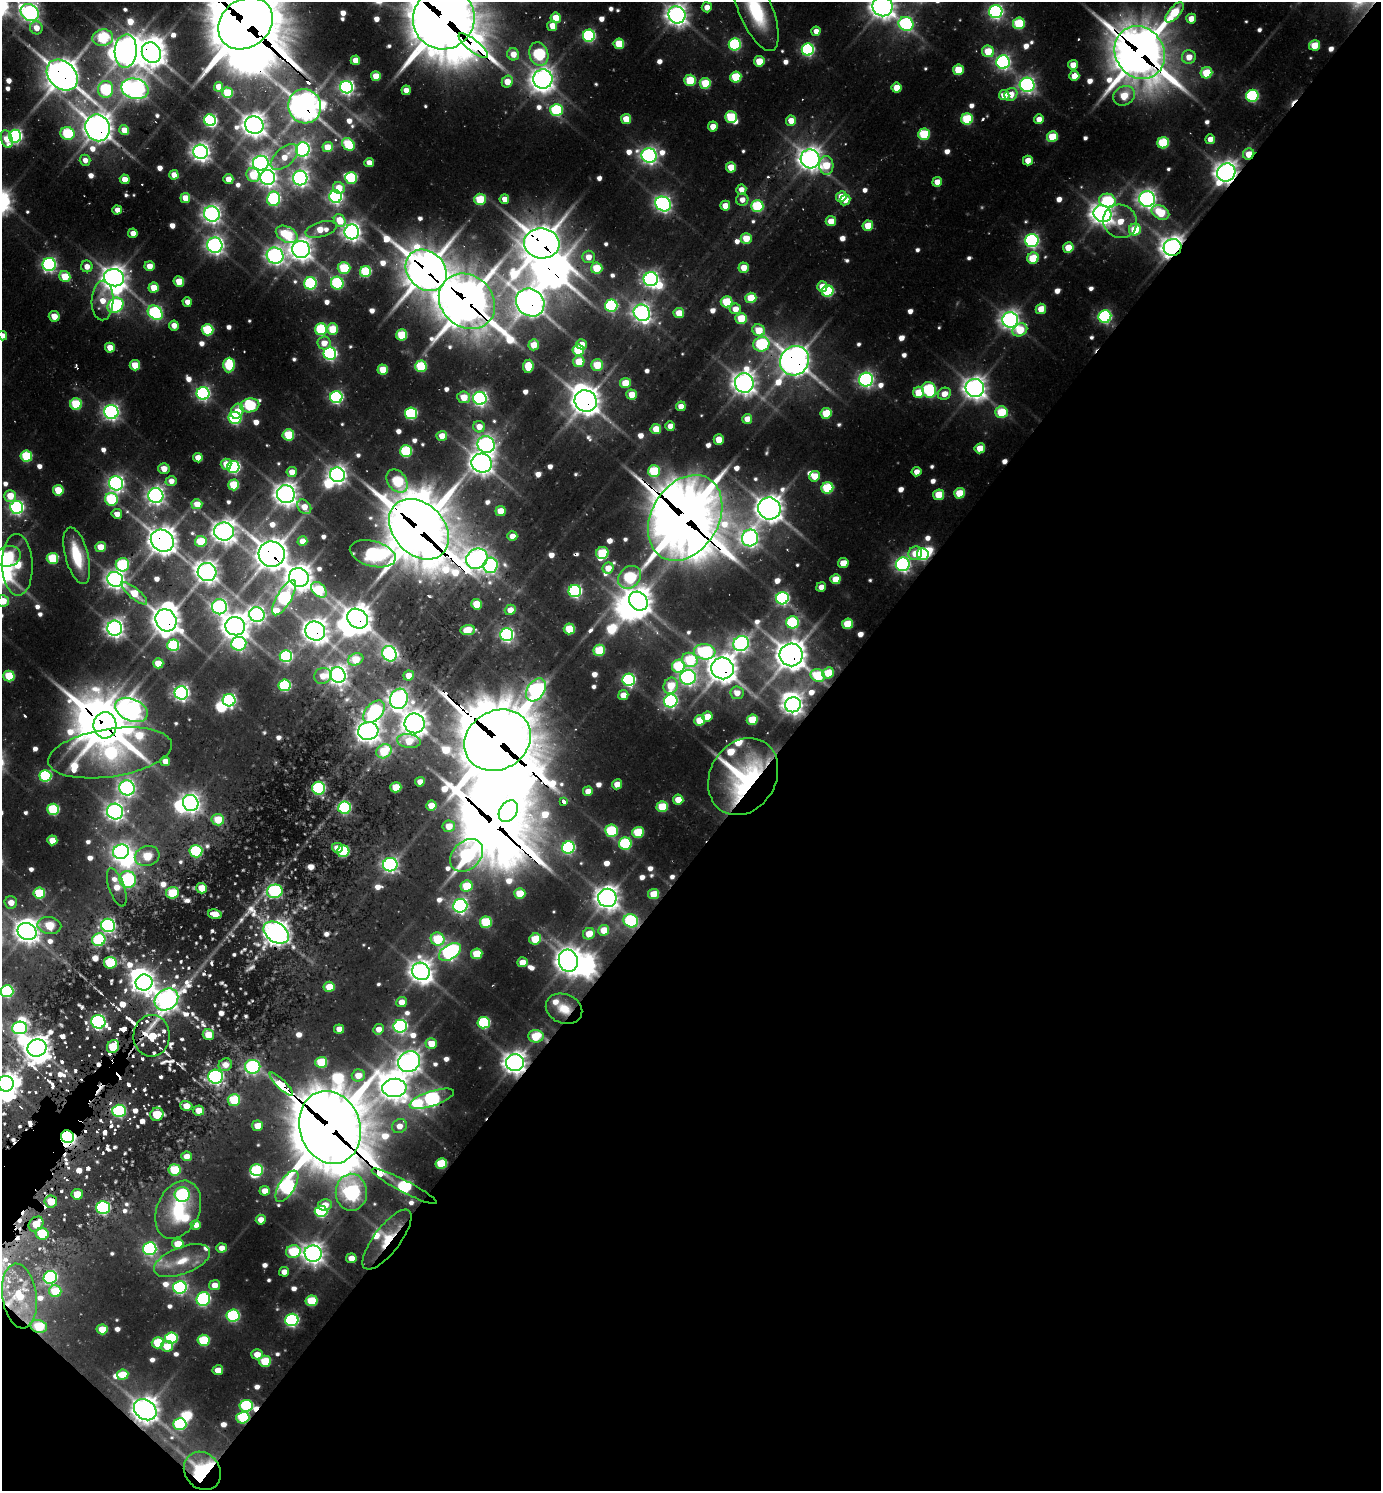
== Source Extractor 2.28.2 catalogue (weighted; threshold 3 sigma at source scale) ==
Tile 15 of 4 x 4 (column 3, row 4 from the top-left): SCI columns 3060-4438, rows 70-1558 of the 6039 x 6026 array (HDU 1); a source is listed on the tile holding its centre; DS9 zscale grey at full resolution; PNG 1383 x 1493 px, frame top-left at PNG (2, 2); each listed source drawn as its Kron ellipse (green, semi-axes under 4 px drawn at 4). Shown black and unused: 45% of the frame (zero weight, under 2 of 3 exposures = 4% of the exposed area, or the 3 px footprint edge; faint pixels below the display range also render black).
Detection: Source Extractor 2.28.2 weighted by HDU 2 'WHT'; one run over the whole footprint, this tile lists its part. Background 0.1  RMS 0.011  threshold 0.0502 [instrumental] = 3 sigma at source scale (4.5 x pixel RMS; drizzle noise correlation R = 1.50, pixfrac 1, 0.05/0.05 arcsec/px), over >= 5 px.
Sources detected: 954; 49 too faint to see at this stretch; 45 inside a brighter object's white glare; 25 cosmic-ray / hot-pixel residue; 5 long thin detections or spike segments (spike, bleed or trail) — neither listed nor drawn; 20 inside a brighter listed object's ellipse — not listed separately; of the other 810, all 500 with FLUX_AUTO >= 15.4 (the completeness limit of this list) listed and drawn (310 fainter detections not listed), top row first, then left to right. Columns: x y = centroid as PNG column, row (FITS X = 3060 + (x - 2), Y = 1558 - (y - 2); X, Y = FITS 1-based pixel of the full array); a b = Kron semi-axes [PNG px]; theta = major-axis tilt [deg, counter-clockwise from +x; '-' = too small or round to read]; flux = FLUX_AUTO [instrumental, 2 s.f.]
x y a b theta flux
883 6 10 10 - 1600
707 7 5 5 - 17
756 10 43 17 -67 130
30 12 10 8 -34 900
996 12 6 6 - 500
1175 12 12 6 50 73
677 15 9 8 - 1300
444 18 31 30 - 8900
556 18 5 5 - 47
1191 19 5 5 - 22
245 23 29 24 38 11000
1019 23 6 5 - 110
906 24 7 7 - 320
552 26 5 5 - 25
36 28 6 6 - 23
816 31 5 4 - 16
589 36 6 6 - 280
103 38 10 8 8 140
619 44 5 5 - 60
735 44 6 6 - 220
1314 45 5 5 - 48
473 46 18 6 -38 1300
808 50 6 6 - 310
126 51 16 11 86 2000
988 51 6 5 - 52
151 53 10 9 - 2000
1140 53 27 24 -57 6200
513 54 6 6 - 25
539 54 12 9 -73 230
1189 57 7 7 - 23
355 60 4 4 - 27
759 61 5 5 - 46
1003 62 7 7 - 490
1073 65 5 5 - 22
958 70 5 5 - 52
1206 73 6 5 - 70
62 75 17 13 -45 3000
376 76 5 5 - 43
1074 76 5 5 - 26
736 77 5 5 - 98
543 79 9 9 - 1300
690 80 5 5 - 81
507 81 6 5 - 32
705 83 5 5 - 72
1027 85 7 7 - 650
218 87 5 4 - 21
347 87 6 6 - 570
897 88 5 5 - 33
106 89 8 7 - 200
135 89 14 10 -13 1100
406 90 4 4 - 17
227 93 5 5 - 81
1011 94 7 6 - 21
1004 95 5 5 - 28
1124 96 11 9 30 55
1252 96 6 6 - 220
305 106 17 16 - 2200
556 110 6 6 - 160
731 117 6 6 - 89
626 119 5 5 - 35
967 119 6 5 - 130
1039 119 5 4 - 19
210 120 6 5 - 340
791 121 5 5 - 24
254 125 9 8 - 1600
713 126 5 5 - 23
98 128 13 12 - 2200
124 130 5 5 - 26
67 133 7 6 - 140
924 134 6 5 - 110
15 136 6 6 - 440
1052 137 5 5 - 61
7 139 9 5 -73 31
1210 139 5 4 - 18
1163 143 6 5 - 130
348 144 7 5 -41 130
328 147 5 5 - 38
303 149 7 7 - 560
201 152 7 7 - 940
1249 154 6 5 - 31
649 155 8 7 - 700
284 157 16 9 42 28
810 159 9 9 - 1400
85 160 5 5 - 15
1028 160 5 5 - 24
261 163 8 7 - 740
369 163 4 4 - 18
826 165 9 7 -86 53
731 167 5 5 - 40
1226 172 9 8 - 1500
174 175 5 4 - 23
253 175 7 6 - 55
268 178 7 7 - 800
300 178 7 7 - 720
351 178 6 6 - 140
125 179 5 5 - 28
228 179 5 5 - 24
937 182 5 4 - 21
339 188 6 5 - 27
741 189 5 5 - 16
335 197 6 6 - 430
841 197 6 5 - 30
185 198 5 5 - 30
274 199 7 6 - 280
480 199 6 5 - 83
504 199 5 5 - 17
1147 199 8 7 - 940
742 200 6 6 - 16
845 200 6 5 - 22
1107 201 8 7 - 120
663 204 8 7 - 670
725 206 5 5 - 25
757 206 6 6 - 140
117 210 4 4 - 16
1160 212 9 6 -28 67
212 214 8 7 - 880
1103 214 9 8 - 1500
340 221 7 5 -53 40
831 221 5 5 - 30
1120 221 17 16 - 41
868 226 5 5 - 46
321 229 16 7 16 36
1135 229 6 5 - 76
352 232 7 7 - 880
133 233 5 4 - 21
287 234 11 7 -28 110
746 238 5 5 - 39
1032 241 6 6 - 440
542 243 18 15 -7 3500
215 245 8 7 - 870
1068 247 5 5 - 41
1172 247 9 8 - 1500
301 249 9 8 - 1300
275 256 8 8 - 840
588 257 6 6 - 22
1033 258 6 5 - 71
49 264 6 6 - 430
87 266 6 5 - 18
149 266 5 5 - 25
344 268 6 6 - 91
597 268 6 5 - 59
744 268 5 5 - 27
426 270 22 18 -47 4200
365 272 6 5 - 130
65 276 6 5 - 61
114 278 10 8 -14 1500
651 279 7 7 - 650
179 281 5 5 - 41
310 283 6 6 - 210
337 283 6 6 - 200
822 287 5 5 - 24
154 288 5 5 - 38
828 291 6 5 - 160
751 298 5 5 - 65
103 301 20 11 89 36
467 301 30 25 -43 5100
187 302 5 4 - 16
530 302 15 13 -41 2100
727 302 6 5 - 80
115 305 8 7 - 350
611 306 6 6 - 260
735 309 5 5 - 21
1041 309 5 5 - 33
155 313 8 6 -41 350
642 313 9 8 - 910
679 313 5 5 - 35
54 316 5 5 - 26
1105 317 6 6 - 330
741 318 6 5 - 57
1010 320 8 7 - 1000
174 325 5 5 - 18
321 329 6 6 - 160
332 329 5 5 - 61
207 330 6 5 - 130
759 330 6 5 - 44
1020 330 8 6 29 50
402 335 5 5 - 85
2 336 5 4 - 16
324 343 6 6 - 22
582 344 5 5 - 19
761 344 8 7 - 200
534 345 5 5 - 34
110 348 5 5 - 29
578 350 6 5 - 93
330 354 6 6 - 390
794 361 15 14 - 2400
579 362 6 5 - 51
135 365 5 5 - 46
229 365 7 5 88 110
597 365 6 5 - 61
421 366 6 5 - 120
528 366 6 5 - 58
383 369 5 5 - 46
866 380 7 7 - 550
625 383 5 5 - 44
744 383 10 9 - 1500
975 388 9 9 - 1400
929 390 8 7 - 220
919 392 6 5 - 50
203 393 6 6 - 440
632 394 5 5 - 31
944 394 7 6 - 22
336 397 6 6 - 330
464 397 6 5 - 35
480 398 6 6 - 560
586 401 11 10 - 2100
76 404 6 5 - 120
250 405 9 7 10 160
681 406 5 5 - 24
237 411 8 6 64 29
111 412 7 7 - 660
1001 412 6 6 - 82
411 413 6 6 - 210
826 413 6 5 - 64
235 418 6 6 - 230
747 419 5 5 - 20
670 426 5 4 - 18
479 427 6 5 - 24
656 429 5 5 - 35
288 435 6 5 - 82
442 436 5 5 - 28
719 440 5 5 - 26
486 445 8 8 - 850
980 448 5 5 - 35
406 451 6 6 - 150
26 456 5 5 - 120
198 458 5 4 - 23
482 463 10 9 - 1500
226 464 5 5 - 29
233 467 6 6 - 300
164 468 5 5 - 18
654 471 6 6 - 110
292 472 5 5 - 24
916 472 5 4 - 16
337 475 7 7 - 930
815 476 5 5 - 31
171 481 6 5 - 16
397 481 13 9 -54 110
116 483 7 7 - 670
234 485 5 5 - 77
827 488 6 5 - 130
58 490 5 5 - 60
959 493 5 5 - 58
286 494 9 9 - 1400
156 495 7 7 - 840
939 495 5 5 - 46
10 496 6 6 - 41
111 499 6 6 - 160
197 504 5 5 - 26
17 507 6 6 - 460
304 507 8 6 -51 22
769 508 11 11 - 2000
501 511 5 5 - 39
117 514 5 5 - 20
685 518 46 33 59 8900
419 529 34 25 -46 7600
224 532 10 9 - 1400
512 536 5 4 - 20
750 538 8 8 - 790
162 541 12 10 -37 2100
201 541 6 5 - 69
302 541 5 5 - 23
100 547 5 5 - 40
602 553 6 6 - 93
915 553 7 6 - 30
272 554 13 12 - 2600
373 554 23 12 -15 340
923 554 6 5 - 250
8 556 13 10 16 130
77 556 29 11 -75 82
52 558 6 5 - 100
477 559 11 9 31 1200
843 563 5 5 - 32
903 564 7 6 - 550
17 565 31 15 -88 82
122 565 6 6 - 170
490 565 8 7 - 400
608 568 6 5 - 25
207 572 9 9 - 1300
299 577 10 9 - 1700
629 577 12 10 44 180
115 579 8 7 - 1000
835 579 5 5 - 36
821 587 5 4 - 16
319 590 9 6 -45 91
575 591 6 6 - 340
134 593 16 5 -40 47
284 598 20 7 59 330
782 598 6 6 - 370
3 601 6 5 - 31
638 601 10 8 -47 1900
476 604 5 5 - 43
219 607 7 7 - 510
510 610 5 5 - 22
257 615 8 7 - 720
357 619 11 9 -40 2000
166 620 11 10 - 1900
793 622 6 6 - 170
847 624 5 5 - 62
235 626 10 9 - 1700
115 628 7 7 - 940
569 629 5 5 - 78
468 630 7 5 6 55
315 631 10 9 - 1600
507 635 6 6 - 500
239 644 7 7 - 420
741 644 8 7 - 690
173 645 6 6 - 160
599 650 6 5 - 85
705 652 11 7 -6 220
389 654 8 7 - 480
791 655 11 11 - 2500
286 656 6 6 - 270
356 659 8 6 20 48
690 660 8 7 - 120
158 663 5 5 - 38
678 666 6 6 - 130
722 668 11 11 - 2300
828 673 6 5 - 51
338 675 8 7 - 1100
409 675 5 5 - 20
818 675 7 6 - 97
9 676 5 5 - 81
323 676 9 7 28 26
688 677 8 7 - 620
629 680 6 6 - 330
285 685 6 6 - 210
671 686 8 7 - 56
536 690 12 8 58 700
181 693 7 6 - 660
737 693 6 6 - 18
623 695 5 5 - 25
399 699 10 8 73 960
229 700 6 6 - 410
671 701 7 6 - 450
793 705 8 7 - 1100
131 710 17 11 -24 1100
374 712 13 8 47 260
707 716 5 5 - 26
700 720 5 5 - 50
752 720 5 5 - 70
415 723 10 10 - 1600
105 725 13 11 -88 3800
368 731 10 9 - 1400
497 740 34 29 31 11000
409 741 12 7 -6 45
384 751 8 6 38 70
110 753 62 24 9 350
165 761 5 5 - 22
45 776 6 5 - 210
743 776 40 33 59 240
420 782 5 4 - 21
617 784 5 5 - 21
396 787 5 5 - 46
127 788 7 7 - 680
319 788 6 6 - 210
588 791 5 5 - 21
678 800 5 5 - 31
564 801 4 3 - 140
191 803 8 7 - 920
431 805 5 5 - 35
662 807 5 5 - 76
345 808 6 6 - 190
53 809 6 5 - 140
508 811 12 8 56 800
115 812 8 8 - 880
218 820 6 5 - 49
449 826 6 5 - 29
612 831 6 6 - 130
638 832 6 5 - 84
52 840 5 5 - 35
625 843 6 6 - 170
568 847 6 6 - 310
337 848 5 5 - 17
196 851 6 6 - 160
343 851 6 6 - 120
121 852 8 7 - 680
467 855 19 14 45 330
147 856 12 10 15 74
390 865 7 6 - 540
128 879 8 8 - 300
467 886 6 5 - 73
117 887 20 7 -71 30
202 888 5 5 - 33
275 891 8 6 15 250
39 893 6 5 - 100
173 893 6 6 - 80
520 893 5 5 - 47
653 894 5 5 - 43
607 898 9 9 - 1500
11 902 6 6 - 19
460 906 7 7 - 610
215 914 7 5 -15 22
631 921 7 6 - 220
486 922 6 5 - 110
108 925 7 6 - 400
49 926 12 8 -9 84
604 930 5 5 - 39
27 932 10 8 -30 1500
276 933 14 9 -35 1600
589 934 6 5 - 31
438 939 7 6 - 95
535 939 6 5 - 61
99 940 6 6 - 150
450 952 12 7 32 560
477 954 6 5 - 63
568 961 11 9 -74 1700
522 962 5 5 - 27
110 963 6 5 - 85
421 971 9 8 - 1400
144 983 8 8 - 1200
329 987 5 5 - 37
7 991 6 6 - 240
166 1000 13 10 36 1200
402 1002 5 5 - 21
564 1009 19 14 -22 33
98 1022 7 6 - 480
484 1023 6 5 - 190
400 1026 6 6 - 450
20 1028 7 6 - 250
339 1029 5 4 - 20
379 1029 5 5 - 18
208 1035 6 5 - 27
152 1036 21 18 86 68
536 1036 8 6 -4 79
431 1044 6 5 - 31
113 1046 7 5 59 74
37 1048 9 8 - 1600
321 1062 6 5 - 91
409 1062 11 10 - 1400
515 1063 9 8 - 1500
225 1065 7 6 - 18
253 1067 7 7 - 360
358 1075 6 6 - 26
216 1077 7 7 - 470
6 1084 8 8 - 1000
281 1084 15 4 -45 340
394 1088 12 9 4 1600
432 1099 23 7 18 620
234 1100 6 6 - 98
186 1106 6 5 - 22
119 1111 7 6 - 300
199 1111 5 5 - 25
157 1114 7 6 - 58
257 1126 5 5 - 26
399 1126 8 6 39 18
330 1127 37 30 -72 10000
67 1137 7 6 - 670
187 1156 5 5 - 16
441 1163 6 5 - 90
175 1170 6 5 - 94
257 1170 6 6 - 160
287 1186 18 8 58 560
404 1186 36 6 -27 350
265 1191 5 4 - 23
351 1192 18 15 -88 750
77 1194 6 5 - 33
182 1195 8 7 - 280
51 1201 6 6 - 43
325 1205 7 6 - 21
103 1207 6 6 - 270
178 1210 30 21 66 83
321 1211 6 6 - 210
261 1220 5 5 - 20
36 1224 8 6 43 45
196 1225 5 4 - 16
42 1234 6 6 - 88
387 1240 36 13 53 47
178 1244 5 5 - 47
150 1248 7 6 - 340
221 1248 5 4 - 18
293 1252 7 6 - 110
313 1253 8 8 - 1300
351 1258 5 5 - 24
182 1261 30 13 21 38
284 1272 5 4 - 16
50 1277 7 6 - 270
215 1285 5 5 - 22
180 1287 7 6 - 380
55 1291 6 6 - 58
19 1296 32 17 -82 74
203 1299 7 6 - 310
311 1301 6 5 - 78
233 1316 6 6 - 230
292 1320 6 6 - 350
39 1326 8 6 -17 77
102 1329 5 5 - 42
171 1338 6 5 - 150
204 1340 6 5 - 110
158 1343 6 5 - 88
167 1346 6 5 - 37
257 1354 5 5 - 24
265 1361 6 5 - 74
218 1370 5 5 - 26
123 1375 6 5 - 50
246 1406 6 6 - 210
145 1410 12 9 -37 1800
243 1418 6 6 - 140
180 1424 6 6 - 200
202 1471 20 17 -51 330
Overlapping masked pixels (flux is a lower limit): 62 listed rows (the first 20) at x y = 444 18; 245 23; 473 46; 126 51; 151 53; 1140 53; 62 75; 543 79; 305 106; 98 128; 1249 154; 1226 172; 542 243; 1172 247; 426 270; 467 301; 530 302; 794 361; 586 401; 685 518
Isophote crosses this tile's border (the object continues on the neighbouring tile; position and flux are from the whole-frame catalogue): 12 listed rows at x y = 883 6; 756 10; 30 12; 996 12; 677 15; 444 18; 245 23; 2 336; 8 556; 3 601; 7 991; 6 1084